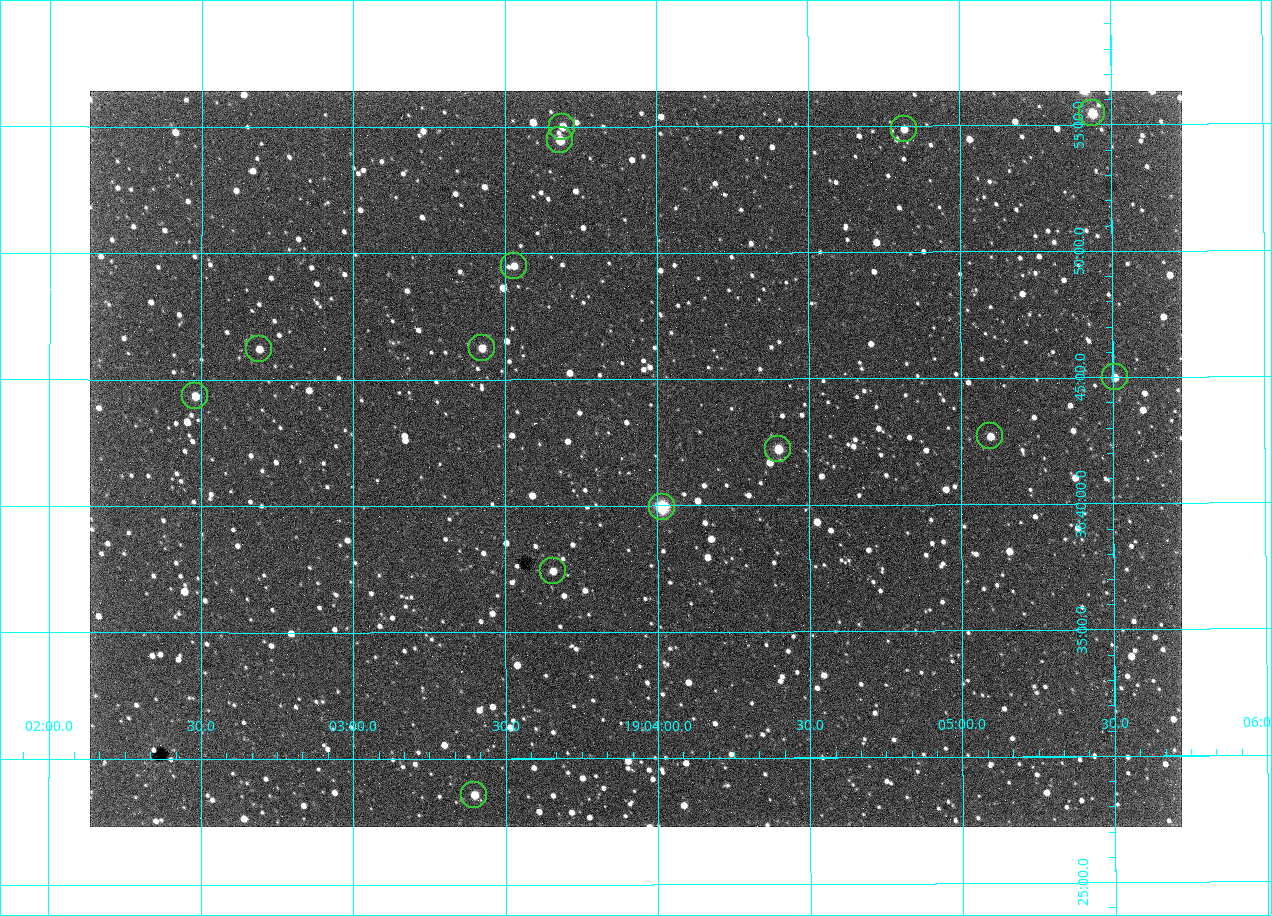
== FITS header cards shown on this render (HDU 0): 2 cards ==
NAXIS1  =                 1092 /fastest changing axis
NAXIS2  =                  736 /next to fastest changing axis

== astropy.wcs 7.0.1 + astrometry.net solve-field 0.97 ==
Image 1092 x 736 px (HDU 0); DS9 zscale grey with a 90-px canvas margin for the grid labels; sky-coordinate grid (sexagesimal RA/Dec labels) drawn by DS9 from the SOLVED WCS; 14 Tycho-2 reference stars matched to detected sources circled (green)
Header WCS: none
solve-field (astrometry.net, Tycho-2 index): SOLVED blind (the file carries no WCS)
Solved WCS: RA---TAN-SIP/DEC--TAN-SIP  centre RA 19:03:56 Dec +36:42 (285.98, +36.70 deg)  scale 2.37 arcsec/px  FOV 43.2' x 29.1'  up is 0 deg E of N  parity flipped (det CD > 0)
(file carries no celestial WCS; the grid is the blind solution)
Tycho-2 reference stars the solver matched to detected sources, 14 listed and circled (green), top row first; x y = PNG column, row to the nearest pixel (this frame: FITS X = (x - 90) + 1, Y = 736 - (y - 91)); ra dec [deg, ICRS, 3 dp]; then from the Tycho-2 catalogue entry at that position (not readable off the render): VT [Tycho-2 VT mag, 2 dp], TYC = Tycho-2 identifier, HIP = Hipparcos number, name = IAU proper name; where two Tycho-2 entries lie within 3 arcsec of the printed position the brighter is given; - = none
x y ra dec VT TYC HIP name
1092 113 286.360 +36.924 9.83 2652-14-1 - -
562 127 285.922 +36.917 10.48 2652-1249-1 - -
904 129 286.204 +36.915 10.94 2652-350-1 - -
560 140 285.920 +36.908 9.57 2652-218-1 - -
514 266 285.882 +36.825 10.95 2652-329-1 - -
482 348 285.856 +36.771 11.11 2652-1253-1 - -
259 349 285.672 +36.770 11.14 2651-2527-1 - -
1115 377 286.377 +36.750 10.72 2652-110-1 - -
195 396 285.620 +36.739 11.03 2651-1906-1 - -
990 436 286.274 +36.711 10.88 2652-1070-1 - -
778 449 286.100 +36.704 10.14 2652-1649-1 - -
662 507 286.004 +36.666 8.52 2652-1368-1 - -
553 571 285.914 +36.624 11.11 2652-845-1 - -
474 795 285.849 +36.476 10.21 2652-1424-1 - -